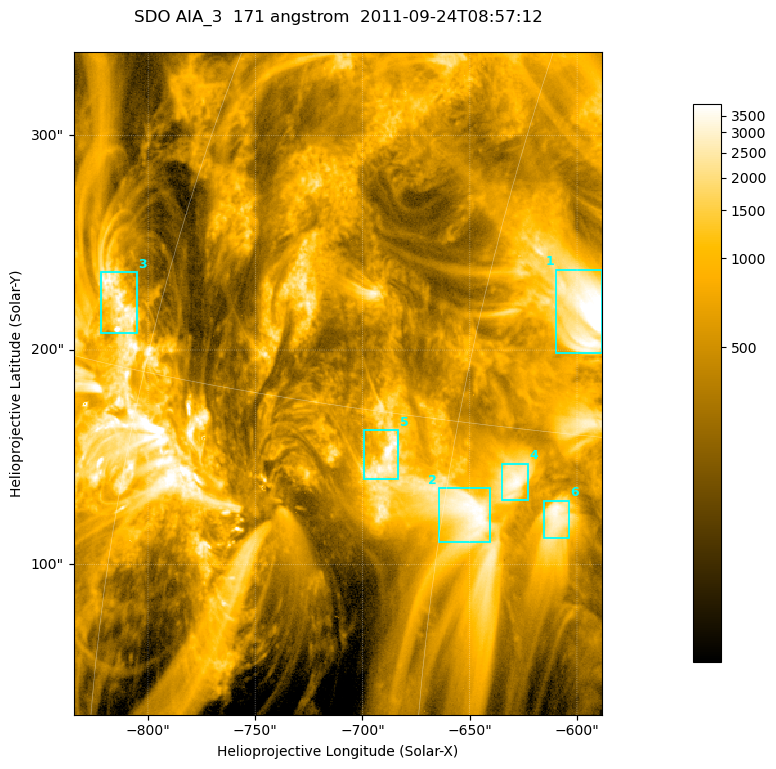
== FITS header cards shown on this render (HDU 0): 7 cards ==
TELESCOP= 'SDO     '           /
INSTRUME= 'AIA_3   '           /
WAVELNTH=                  171 /
WAVEUNIT= 'angstrom'           /
DATE-OBS= '2011-09-24T08:57:12.35' /
CTYPE1  = 'HPLN-TAN'           /
CTYPE2  = 'HPLT-TAN'           /

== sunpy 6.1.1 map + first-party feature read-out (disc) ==
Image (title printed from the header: SDO AIA_3  171 angstrom  2011-09-24T08:57:12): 411 x 515 px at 0.599 arcsec/px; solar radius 956 arcsec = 1595 px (partial field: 2.6% of the solar disc is inside the frame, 100% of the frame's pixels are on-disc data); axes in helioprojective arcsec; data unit not stated in the header (colour bar unlabelled)
Pointing: header CRPIX1/2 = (2051.64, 2049.57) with CRVAL1/2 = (0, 0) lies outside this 411 x 515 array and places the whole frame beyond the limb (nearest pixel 1.41 R_sun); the SolarSoft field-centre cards XCEN/YCEN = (-711.5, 184.4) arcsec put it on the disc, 1319 arcsec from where CRPIX/CRVAL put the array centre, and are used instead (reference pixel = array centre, CRVAL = XCEN/YCEN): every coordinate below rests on XCEN/YCEN
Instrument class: DISC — disc imager (sunpy class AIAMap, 171 A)
Bright regions (active regions / flare kernels): reference = the on-disc median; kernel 3 px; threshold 5 sigma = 1735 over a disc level ~511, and >= 1.15x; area >= 211 px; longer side >= 5 px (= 3 arcsec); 6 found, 6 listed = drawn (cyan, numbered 1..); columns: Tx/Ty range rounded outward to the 2 arcsec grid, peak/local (2 s.f.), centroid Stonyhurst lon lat
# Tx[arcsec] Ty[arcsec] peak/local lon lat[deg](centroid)
1 -610..-588 198..238 10 -41 +18
2 -666..-640 110..136 7.7 -44 +12
3 -822..-804 208..236 14 -62 +17
4 -636..-622 130..148 7.2 -42 +14
5 -700..-682 140..164 9.1 -48 +14
6 -616..-604 112..130 6.9 -41 +13